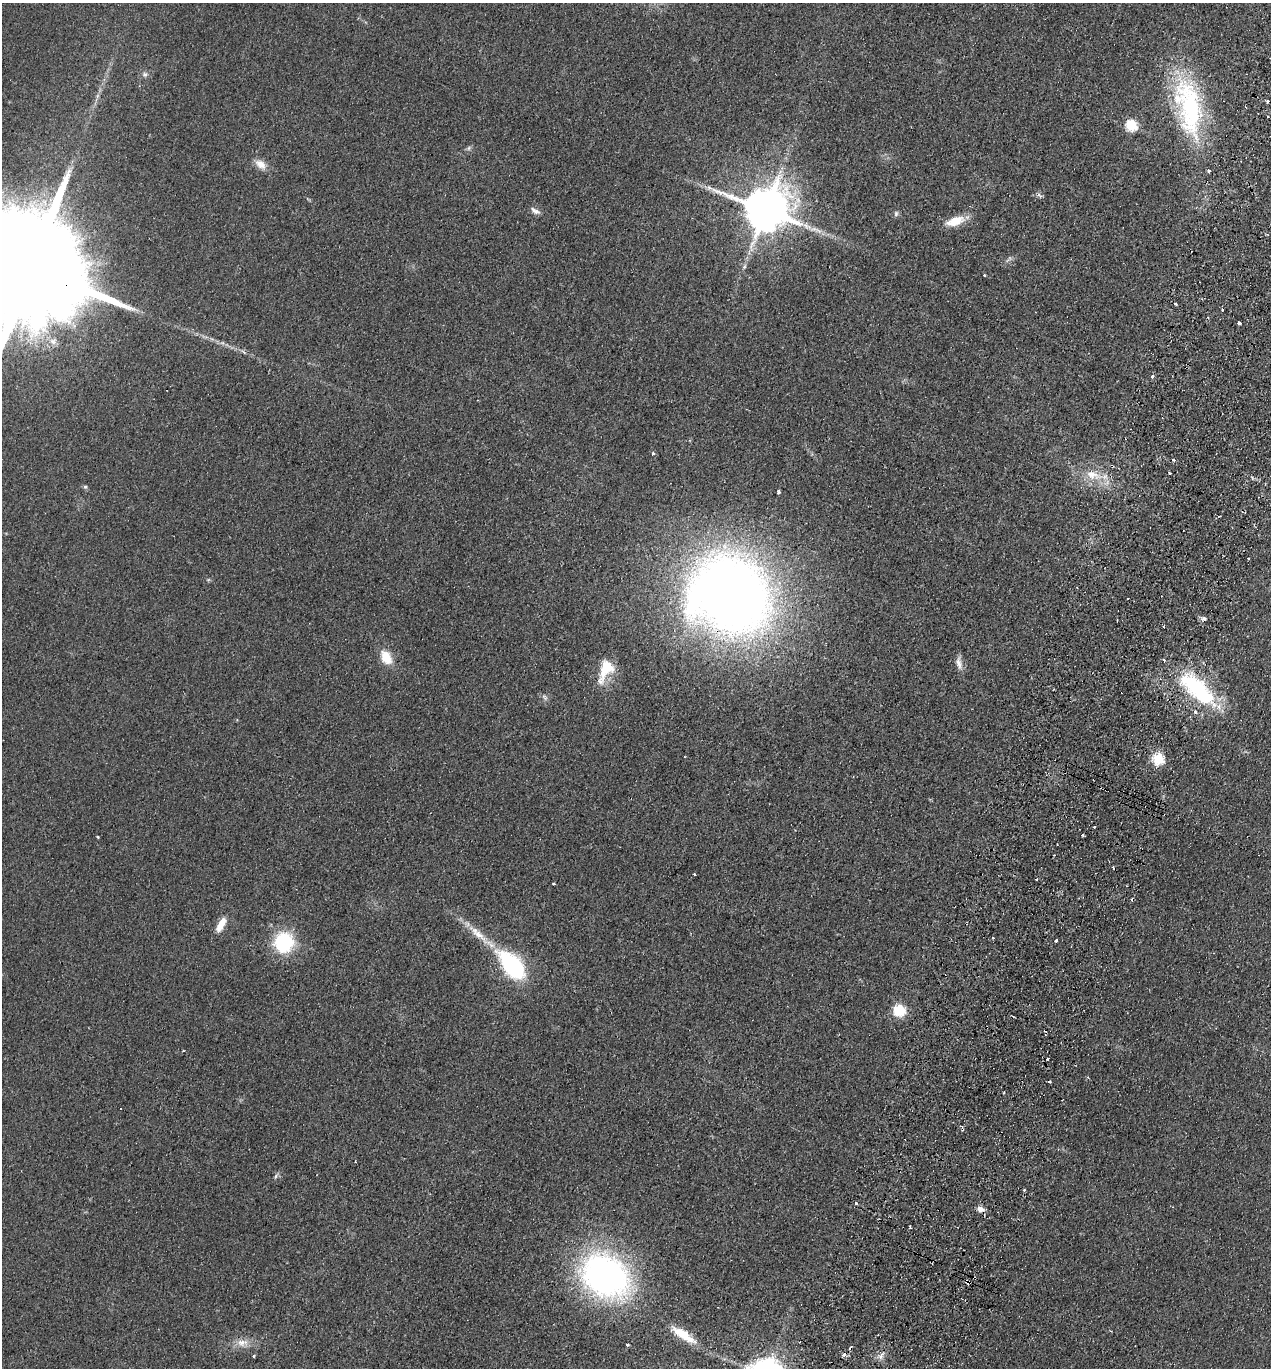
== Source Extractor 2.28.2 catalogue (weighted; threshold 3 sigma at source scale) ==
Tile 10 of 4 x 4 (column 2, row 3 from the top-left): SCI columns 1459-2727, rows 1391-2756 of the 5585 x 5513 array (HDU 1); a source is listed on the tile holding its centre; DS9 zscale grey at full resolution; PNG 1273 x 1370 px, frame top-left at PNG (2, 3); no overlay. Shown black and unused: <1% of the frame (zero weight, under 2 of 3 exposures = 3% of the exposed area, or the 3 px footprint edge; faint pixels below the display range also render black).
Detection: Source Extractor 2.28.2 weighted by HDU 2 'WHT'; one run over the whole footprint, this tile lists its part. Background 0.0489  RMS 0.0093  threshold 0.0417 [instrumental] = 3 sigma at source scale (4.5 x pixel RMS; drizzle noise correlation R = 1.50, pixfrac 1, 0.05/0.05 arcsec/px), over >= 5 px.
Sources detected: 76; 13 cosmic-ray / hot-pixel residue — not listed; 2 inside a brighter listed object's ellipse — not listed separately; the other 61 listed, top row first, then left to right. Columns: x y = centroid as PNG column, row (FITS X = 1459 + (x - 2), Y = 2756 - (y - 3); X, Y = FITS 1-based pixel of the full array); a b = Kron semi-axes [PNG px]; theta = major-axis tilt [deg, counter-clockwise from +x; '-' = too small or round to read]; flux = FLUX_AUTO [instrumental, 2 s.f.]
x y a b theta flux
145 74 7 6 - 2.6
1267 101 4 3 - 1.4
1189 107 78 30 -79 140
1245 107 3 2 - 1
1131 125 6 6 - 77
469 148 7 4 88 1.7
260 164 16 10 -37 8.5
1039 195 9 3 -34 1.9
765 210 13 12 - 4300
535 211 14 6 -32 4
896 214 8 6 88 2.2
955 221 24 10 18 17
744 267 5 5 - 1.7
31 269 53 24 -24 55000
984 275 3 3 - 1.3
1175 304 3 3 - 2.3
1222 310 3 3 - 3.1
1239 323 4 3 - 3.7
53 341 10 8 -30 6.2
1152 376 3 3 - 4.1
653 453 5 4 - 1.9
1174 460 5 3 - 1.1
1169 473 3 3 - 1.6
1092 475 21 13 -17 20
85 487 6 5 - 1.6
779 492 5 3 - 1.3
1248 559 3 2 - 1.4
730 595 64 57 -24 1100
1128 598 2 2 - 0.93
1204 618 6 5 - 2.4
386 657 17 11 -59 17
959 663 19 7 -80 6.1
606 669 31 15 66 28
1198 689 54 18 -42 100
544 697 10 5 -46 2.5
1195 712 3 3 - 4.7
1158 759 6 6 - 77
1082 835 3 3 - 3.2
1036 879 3 3 - 0.94
554 884 3 3 - 2
221 925 19 8 60 12
478 934 36 9 -43 20
993 938 3 3 - 1
1056 941 3 3 - 5.5
284 942 21 20 - 61
512 966 28 15 -50 120
899 1010 11 10 - 28
1048 1059 3 3 - 3.4
1088 1077 4 3 - 0.93
961 1126 4 3 - 1
355 1162 3 2 - 0.72
276 1176 6 4 71 1.6
856 1203 3 3 - 3.8
981 1209 10 7 -15 5.2
605 1276 41 32 -37 370
968 1282 4 3 - 4.8
683 1335 30 9 -34 20
242 1343 18 10 -4 10
627 1344 3 3 - 2.3
254 1356 3 3 - 2.2
881 1356 11 6 67 4.3
Overlapping masked pixels (flux is a lower limit): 4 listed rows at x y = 31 269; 1092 475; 730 595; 968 1282
Isophote crosses this tile's border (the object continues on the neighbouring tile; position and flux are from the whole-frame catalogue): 1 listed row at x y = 31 269